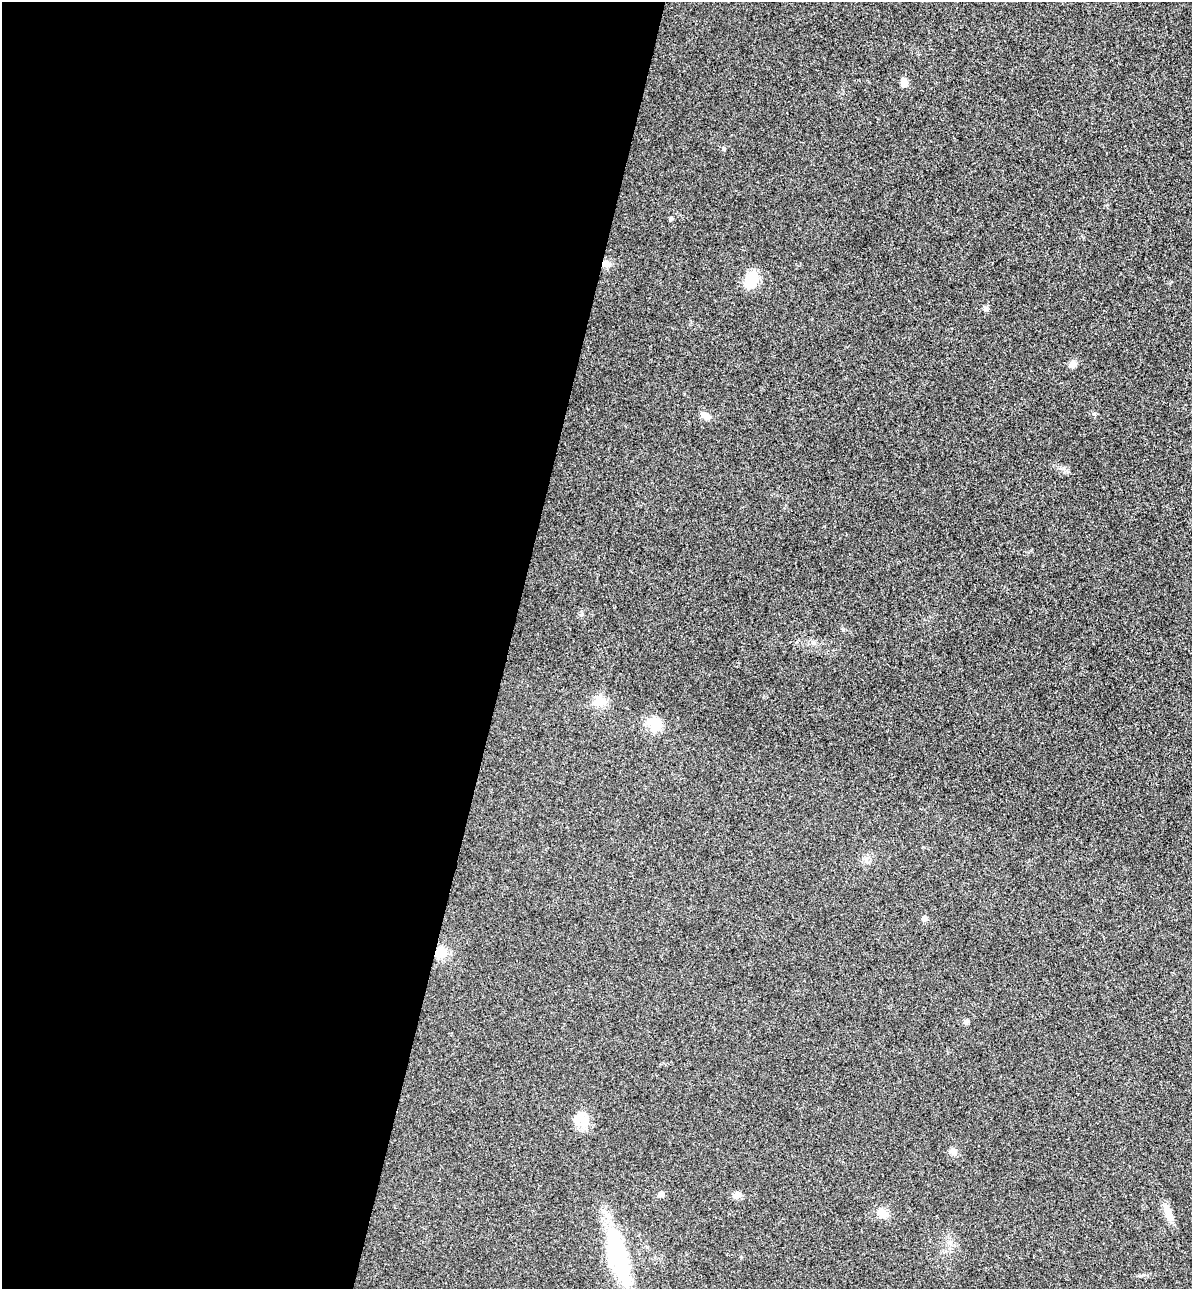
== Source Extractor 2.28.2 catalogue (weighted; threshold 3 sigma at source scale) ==
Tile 5 of 4 x 4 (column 1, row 2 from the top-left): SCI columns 181-1370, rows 2600-3886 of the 5243 x 5193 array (HDU 1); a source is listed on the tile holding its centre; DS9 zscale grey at full resolution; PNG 1194 x 1291 px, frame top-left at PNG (2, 2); no overlay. Shown black and unused: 43% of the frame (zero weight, under 3 of 4 exposures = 6% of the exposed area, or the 3 px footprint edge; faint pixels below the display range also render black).
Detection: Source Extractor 2.28.2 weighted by HDU 2 'WHT'; one run over the whole footprint, this tile lists its part. Background 0.0266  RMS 0.0065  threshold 0.0292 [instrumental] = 3 sigma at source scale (4.5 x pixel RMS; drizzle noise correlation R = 1.50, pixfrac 1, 0.05/0.05 arcsec/px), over >= 5 px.
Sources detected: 20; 1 inside a brighter object's white glare — not listed; the other 19 listed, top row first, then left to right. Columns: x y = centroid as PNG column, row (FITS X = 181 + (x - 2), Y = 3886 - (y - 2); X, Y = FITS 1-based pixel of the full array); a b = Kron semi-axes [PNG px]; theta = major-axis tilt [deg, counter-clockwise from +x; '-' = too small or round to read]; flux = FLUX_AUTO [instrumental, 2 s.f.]
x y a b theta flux
904 82 9 7 -87 4.6
671 219 6 4 69 0.9
606 264 12 8 -6 4
751 280 19 11 67 17
985 308 7 6 - 1.6
1073 364 9 7 16 3.4
706 416 14 7 -30 3.4
599 701 13 12 - 9.4
654 723 20 15 -30 11
924 918 5 5 - 3
440 953 12 10 31 11
966 1022 7 5 44 1.5
583 1121 17 15 27 8.5
953 1151 9 7 -54 2.6
661 1194 5 5 - 3.2
737 1195 11 8 -2 2.8
1167 1211 21 8 -74 6.4
883 1213 13 10 -50 6.5
618 1255 67 19 -75 68
Overlapping masked pixels (flux is a lower limit): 2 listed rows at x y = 606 264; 440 953
Unlisted compact peaks at least as high as the median listed source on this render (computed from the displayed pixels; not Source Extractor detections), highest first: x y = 1094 414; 581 615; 723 148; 1064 468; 843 630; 741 1257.